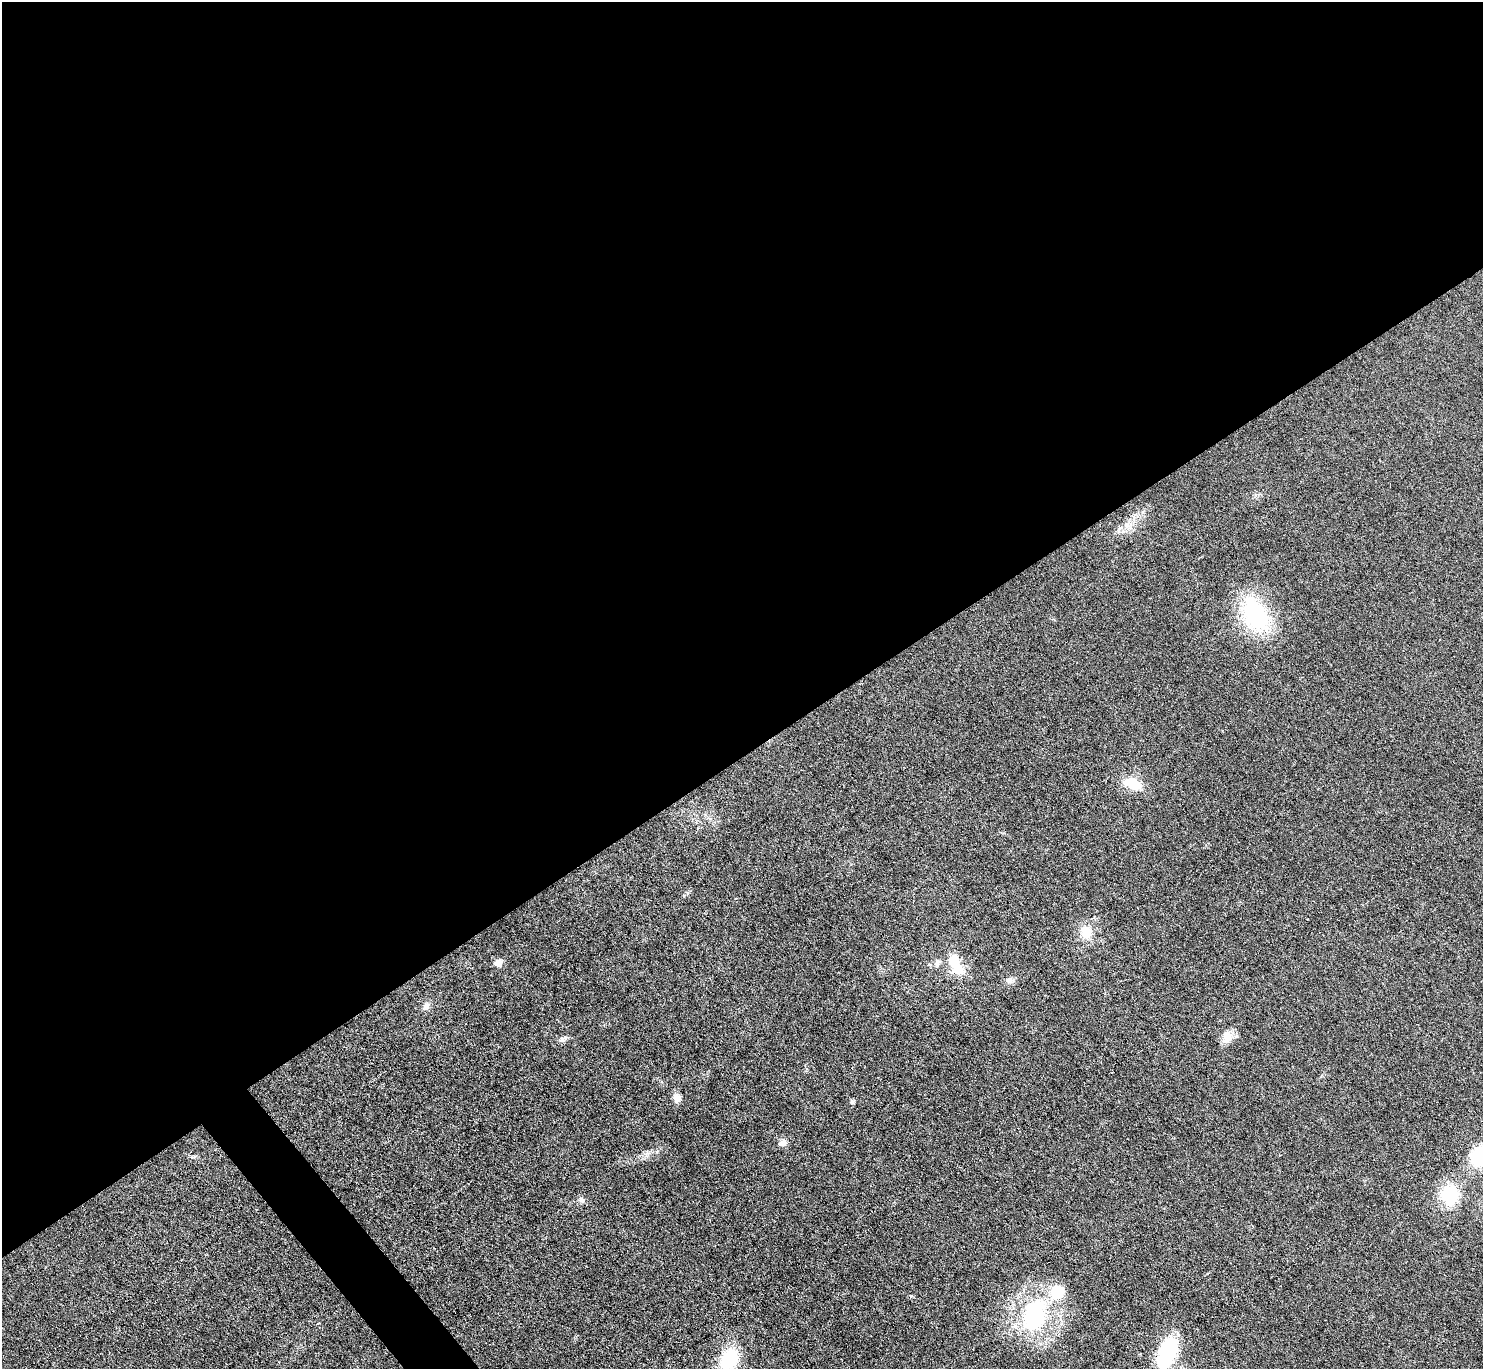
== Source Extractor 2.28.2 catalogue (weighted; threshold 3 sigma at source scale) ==
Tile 2 of 4 x 4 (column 2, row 1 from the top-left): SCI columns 1482-2962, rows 4257-5623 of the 5926 x 5921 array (HDU 1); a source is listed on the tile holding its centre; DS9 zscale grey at full resolution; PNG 1485 x 1371 px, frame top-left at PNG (2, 2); no overlay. Shown black and unused: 56% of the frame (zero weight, under 3 of 6 exposures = <1% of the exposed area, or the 3 px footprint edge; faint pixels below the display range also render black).
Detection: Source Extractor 2.28.2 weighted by HDU 2 'WHT'; one run over the whole footprint, this tile lists its part. Background 0.0346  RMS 0.004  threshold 0.0163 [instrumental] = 3 sigma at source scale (4.09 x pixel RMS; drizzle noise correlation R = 1.36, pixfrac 0.8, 0.05/0.05 arcsec/px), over >= 5 px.
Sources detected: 23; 1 inside a brighter object's white glare — not listed; the other 22 listed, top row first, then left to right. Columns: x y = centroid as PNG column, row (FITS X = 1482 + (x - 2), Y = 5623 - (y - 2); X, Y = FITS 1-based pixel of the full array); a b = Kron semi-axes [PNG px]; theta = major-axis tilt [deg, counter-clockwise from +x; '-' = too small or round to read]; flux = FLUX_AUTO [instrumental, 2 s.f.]
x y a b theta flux
1127 525 9 7 90 2.1
1255 614 37 24 -64 41
1133 783 23 13 -25 8.9
1086 932 8 7 - 9.8
954 961 15 12 -82 7.5
937 962 12 8 56 1.8
498 963 6 6 - 4.6
1010 980 11 8 4 1.8
426 1006 12 7 54 1.9
1227 1037 19 11 90 4
563 1039 13 7 34 1.6
677 1098 10 9 - 2.4
852 1101 5 5 - 1.1
783 1142 12 8 44 2.1
1480 1155 20 16 51 21
1450 1195 26 21 88 16
582 1200 9 7 -27 1.3
1057 1292 23 19 50 11
911 1296 6 5 - 0.51
1034 1315 33 22 70 46
1167 1352 36 19 69 30
729 1360 25 16 62 22
Isophote crosses this tile's border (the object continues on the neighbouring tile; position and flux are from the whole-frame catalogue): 3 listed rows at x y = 1480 1155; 1167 1352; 729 1360
Unlisted compact peaks at least as high as the median listed source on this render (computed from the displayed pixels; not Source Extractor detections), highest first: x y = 684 895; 657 1152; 646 1155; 319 1323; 1321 1076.